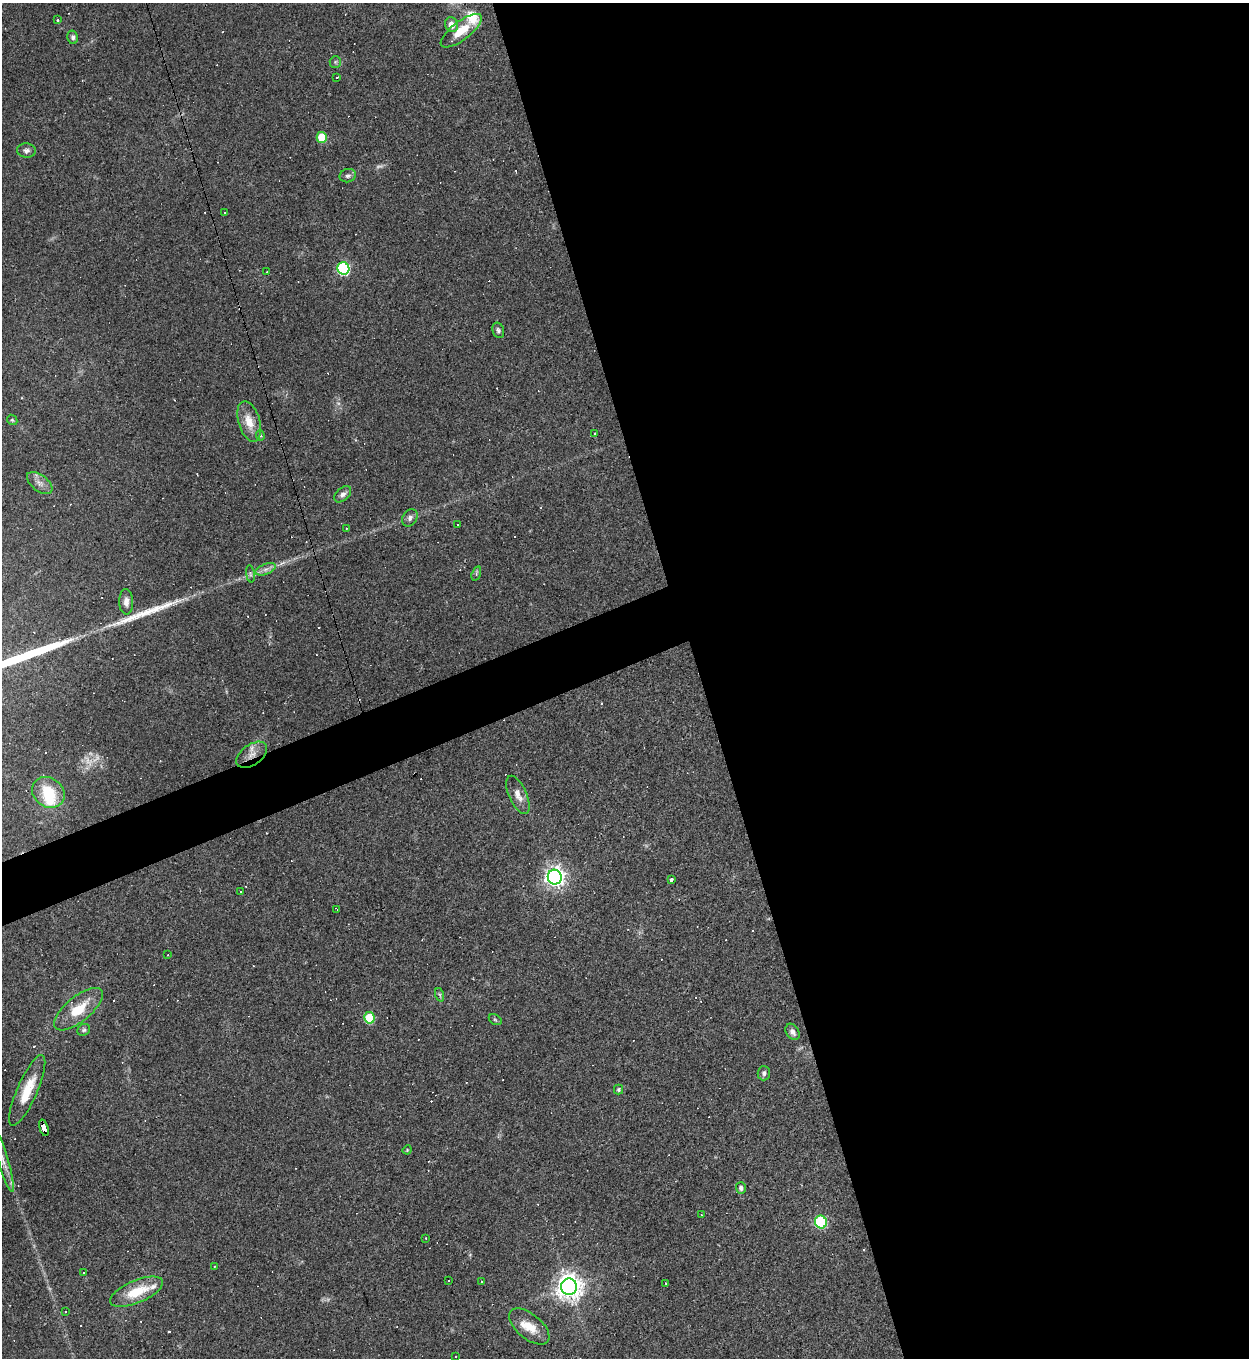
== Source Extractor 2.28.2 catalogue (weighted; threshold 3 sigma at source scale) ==
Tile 8 of 4 x 4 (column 4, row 2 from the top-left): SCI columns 3888-5134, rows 2711-4066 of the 5407 x 5421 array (HDU 1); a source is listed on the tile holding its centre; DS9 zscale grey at full resolution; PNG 1251 x 1360 px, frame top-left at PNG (2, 3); each listed source drawn as its Kron ellipse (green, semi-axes under 4 px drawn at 4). Shown black and unused: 47% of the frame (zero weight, under 3 of 4 exposures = <1% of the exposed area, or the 3 px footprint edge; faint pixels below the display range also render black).
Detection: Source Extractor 2.28.2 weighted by HDU 2 'WHT'; one run over the whole footprint, this tile lists its part. Background 0.0443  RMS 0.0046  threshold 0.0209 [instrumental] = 3 sigma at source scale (4.5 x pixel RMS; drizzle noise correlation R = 1.50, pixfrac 1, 0.05/0.05 arcsec/px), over >= 5 px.
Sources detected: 107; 4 too faint to see at this stretch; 1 inside a brighter object's white glare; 36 cosmic-ray / hot-pixel residue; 3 long thin detections or spike segments (spike, bleed or trail) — neither listed nor drawn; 3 inside a brighter listed object's ellipse — not listed separately; the other 60 listed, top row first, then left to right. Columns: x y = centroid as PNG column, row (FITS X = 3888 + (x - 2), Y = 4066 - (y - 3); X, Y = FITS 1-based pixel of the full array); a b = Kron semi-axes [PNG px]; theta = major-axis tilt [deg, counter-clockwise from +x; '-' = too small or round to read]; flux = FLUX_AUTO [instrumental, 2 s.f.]
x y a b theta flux
58 20 3 3 - 1
451 24 7 6 - 4.3
461 31 25 9 37 9.7
73 37 7 5 -76 1.2
335 62 6 5 - 0.81
337 77 3 3 - 2.4
322 137 5 5 - 17
26 151 9 7 -4 1.7
348 176 8 6 15 1.5
225 212 3 3 - 4.3
343 268 6 6 - 58
267 272 3 2 - 0.51
498 330 8 5 -72 1.2
12 420 6 4 -43 0.62
249 421 21 10 -73 7.1
595 433 2 2 - 0.49
260 436 5 4 - 0.87
40 483 15 8 -38 3.1
343 494 10 6 41 1.8
410 518 9 7 56 1.6
457 525 3 2 - 0.5
346 528 2 2 - 0.5
266 569 11 5 21 1.9
476 573 7 4 72 0.73
250 574 8 4 -82 0.92
126 602 13 7 -88 2.6
252 755 17 10 36 5.1
48 792 17 14 -36 15
518 795 20 9 -66 4.4
555 877 7 7 - 260
671 880 3 3 - 5.3
240 892 2 2 - 0.3
337 909 4 2 - 0.47
168 955 3 2 - 0.28
440 995 7 4 -71 0.77
78 1009 30 12 39 13
369 1018 6 5 - 23
495 1020 7 5 -30 0.68
84 1030 7 5 33 0.85
793 1032 9 6 -57 2
764 1073 7 6 - 1.3
27 1090 38 10 66 13
618 1090 5 4 - 0.72
44 1128 9 4 -75 68
407 1150 5 4 - 0.45
3 1160 33 5 -73 5.5
741 1188 5 5 - 1.3
701 1215 3 2 - 0.47
821 1222 6 6 - 51
426 1238 3 2 - 0.32
214 1266 3 2 - 0.47
84 1272 2 2 - 0.36
448 1281 3 2 - 0.51
481 1281 3 2 - 0.5
666 1283 3 2 - 0.31
569 1287 8 8 - 510
137 1292 28 11 23 13
65 1312 3 2 - 0.37
529 1326 24 12 -39 8.3
455 1356 3 3 - 2.2
Overlapping masked pixels (flux is a lower limit): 2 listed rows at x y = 252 755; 44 1128
Isophote crosses this tile's border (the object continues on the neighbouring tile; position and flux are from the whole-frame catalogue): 1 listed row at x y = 3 1160